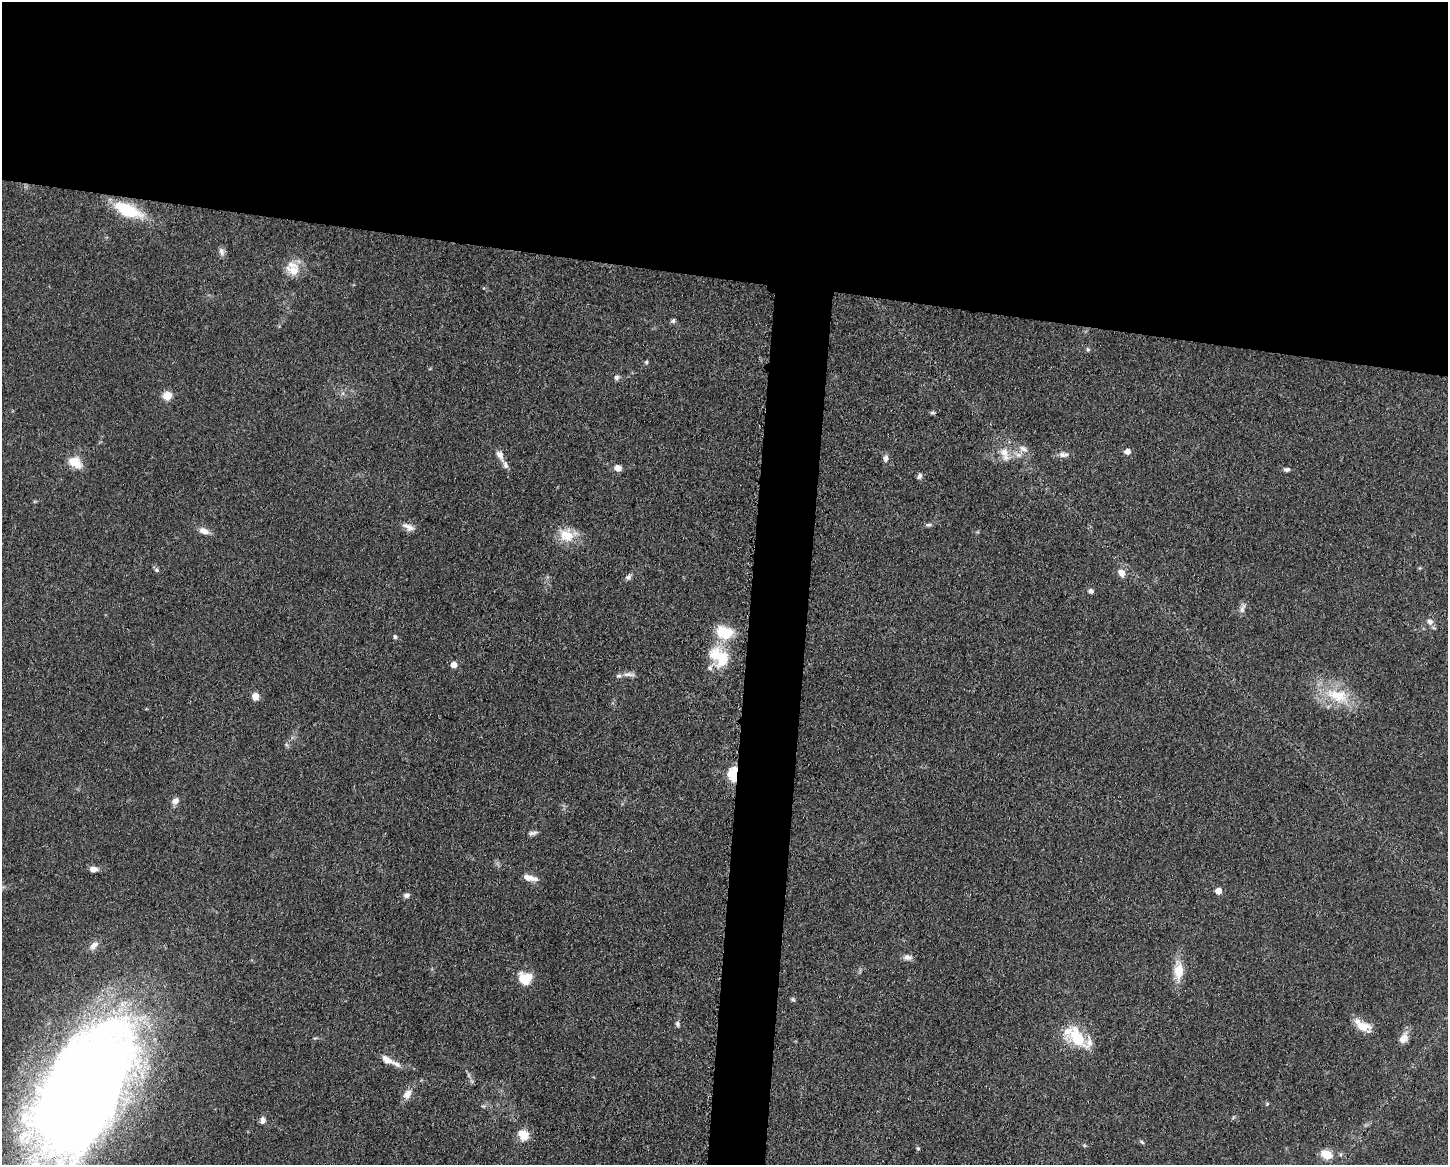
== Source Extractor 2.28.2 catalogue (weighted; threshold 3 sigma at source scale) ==
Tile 2 of 3 x 4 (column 2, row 1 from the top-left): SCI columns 1679-3124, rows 3492-4654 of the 4683 x 4655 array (HDU 1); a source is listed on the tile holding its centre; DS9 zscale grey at full resolution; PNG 1450 x 1167 px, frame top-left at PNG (2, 2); no overlay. Shown black and unused: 27% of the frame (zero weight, under 3 of 5 exposures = <1% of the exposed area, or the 3 px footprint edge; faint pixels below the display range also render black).
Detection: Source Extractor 2.28.2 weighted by HDU 2 'WHT'; one run over the whole footprint, this tile lists its part. Background 0.0606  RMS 0.0057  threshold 0.0255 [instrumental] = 3 sigma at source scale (4.5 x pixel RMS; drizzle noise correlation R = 1.50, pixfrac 1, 0.05/0.05 arcsec/px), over >= 5 px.
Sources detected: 68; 7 inside a brighter listed object's ellipse — not listed separately; the other 61 listed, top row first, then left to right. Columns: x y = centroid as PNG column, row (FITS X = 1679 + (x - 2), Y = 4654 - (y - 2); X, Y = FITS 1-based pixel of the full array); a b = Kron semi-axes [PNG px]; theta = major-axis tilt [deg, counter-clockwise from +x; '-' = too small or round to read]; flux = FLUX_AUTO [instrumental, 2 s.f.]
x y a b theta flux
128 210 32 13 -23 26
222 252 11 7 -79 2
293 270 18 13 -12 8.2
673 321 6 5 - 1.2
1088 349 6 5 - 0.82
646 362 5 4 - 0.75
616 377 7 7 - 1.5
167 396 9 8 - 6.9
932 413 8 4 0 0.94
1023 449 12 7 -22 3.2
1004 452 17 11 -63 6.9
1127 452 5 5 - 4.4
500 455 15 8 -58 3.7
1063 455 14 6 -2 2.6
886 458 10 6 83 2.1
75 462 17 11 -31 8.6
618 468 7 6 - 3.9
1287 470 8 5 6 1.4
919 476 8 5 70 1.6
928 525 9 4 7 1.3
409 527 16 7 -27 3.5
204 531 13 8 -22 4.1
566 535 21 17 -27 12
157 570 7 5 -16 1.1
1121 573 10 7 -63 4
628 577 8 6 31 1.6
1091 591 5 5 - 2.1
1242 608 15 5 67 2.3
1430 622 9 8 - 2.5
725 633 19 13 -8 19
395 637 6 4 -73 0.97
719 657 29 20 -43 21
454 665 5 5 - 5.7
629 674 19 5 -1 2.5
1337 695 37 18 -17 23
255 696 8 7 - 4.2
734 774 6 5 - 70
175 801 9 7 39 3
532 833 13 5 7 1.7
93 869 9 6 1 3.3
530 878 18 6 -12 4.7
1218 891 5 4 - 6.8
406 895 8 6 19 1.8
94 945 13 8 43 3.2
907 957 12 7 -1 2.5
1179 971 19 11 83 11
525 978 13 11 -4 14
793 999 5 5 - 0.98
678 1024 8 6 -80 1.3
1363 1027 19 11 -19 8.3
1077 1038 29 18 -53 23
1403 1038 13 10 60 4.4
386 1060 14 8 -32 4.4
83 1093 121 56 63 1100
407 1094 14 9 54 4.2
1267 1104 5 5 - 0.66
262 1120 8 6 78 2.6
523 1135 13 11 -45 8.1
1142 1142 6 4 -45 0.81
918 1148 5 4 - 0.85
1327 1155 7 6 - 14
Overlapping masked pixels (flux is a lower limit): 1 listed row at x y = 734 774
Isophote crosses this tile's border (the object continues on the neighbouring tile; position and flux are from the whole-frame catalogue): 1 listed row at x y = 83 1093